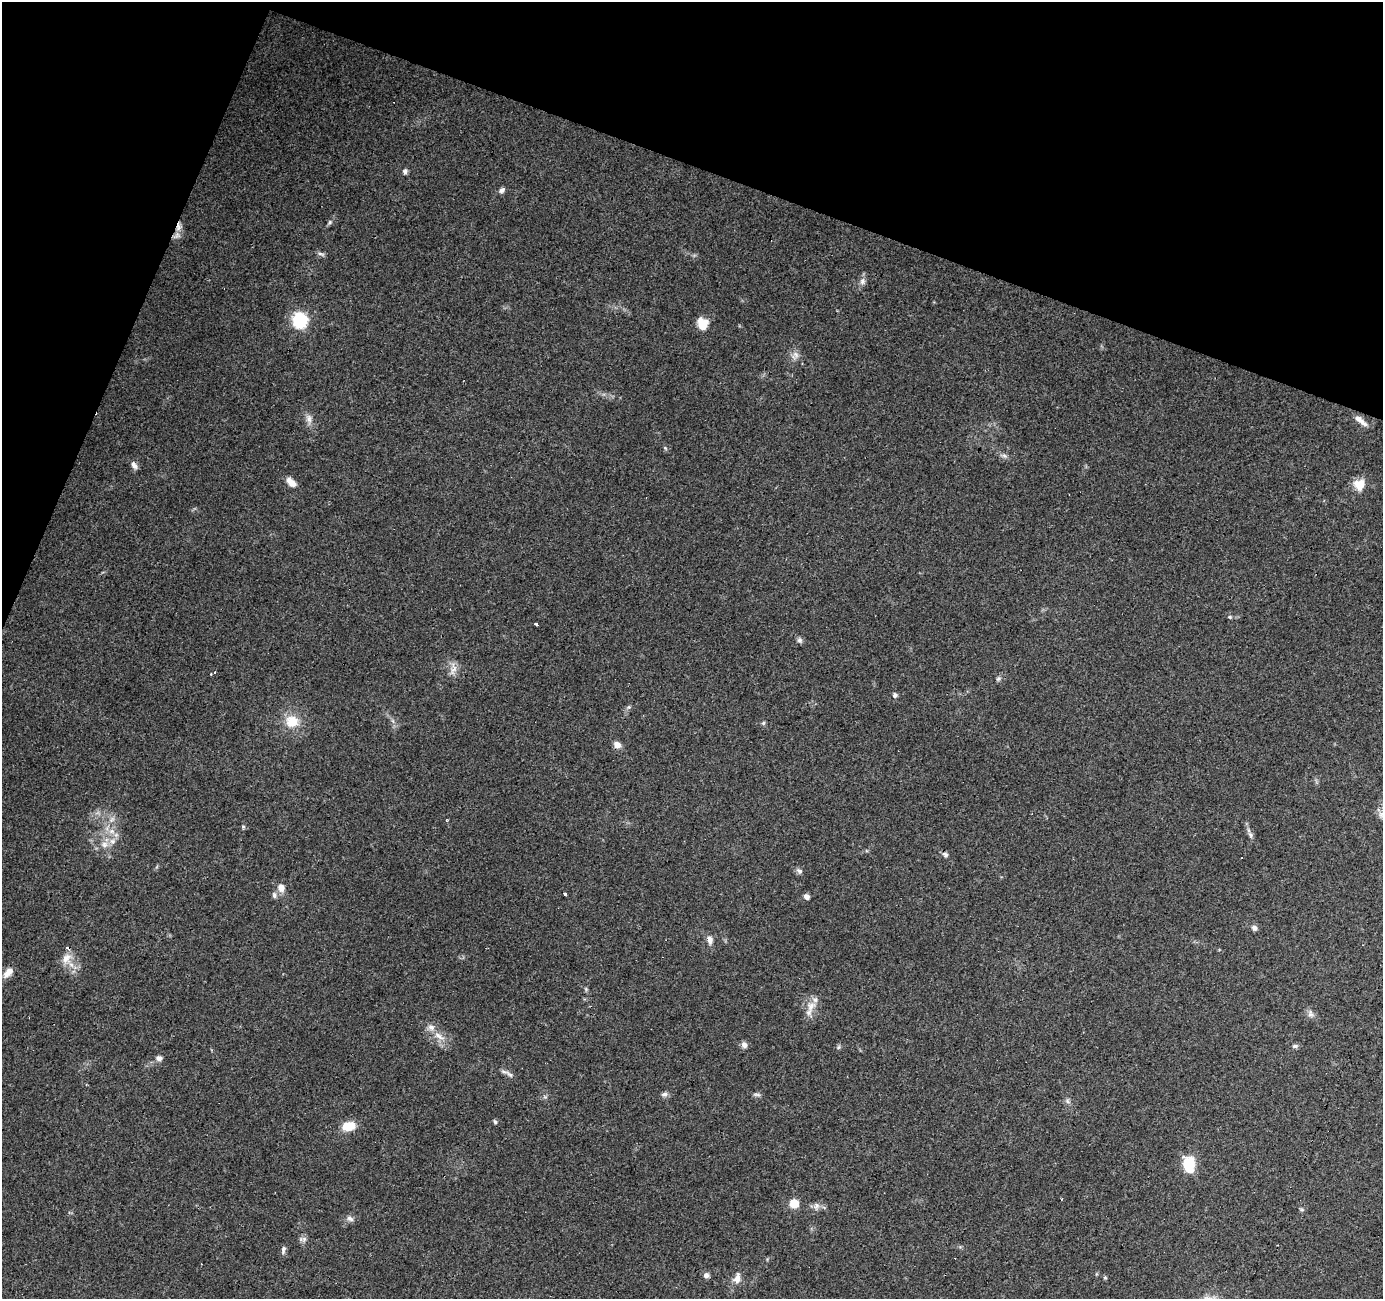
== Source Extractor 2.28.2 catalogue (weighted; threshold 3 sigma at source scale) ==
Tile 2 of 4 x 4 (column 2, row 1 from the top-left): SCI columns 1388-2768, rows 4163-5459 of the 5531 x 5667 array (HDU 1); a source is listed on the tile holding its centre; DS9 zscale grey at full resolution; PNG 1385 x 1301 px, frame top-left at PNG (2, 2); no overlay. Shown black and unused: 18% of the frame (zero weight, under 3 of 4 exposures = <1% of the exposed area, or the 3 px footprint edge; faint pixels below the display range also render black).
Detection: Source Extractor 2.28.2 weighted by HDU 2 'WHT'; one run over the whole footprint, this tile lists its part. Background 0.109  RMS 0.006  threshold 0.0272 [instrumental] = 3 sigma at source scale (4.5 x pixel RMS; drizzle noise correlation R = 1.50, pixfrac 1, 0.0396/0.0396 arcsec/px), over >= 5 px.
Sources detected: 75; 5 cosmic-ray / hot-pixel residue — not listed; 2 inside a brighter listed object's ellipse — not listed separately; the other 68 listed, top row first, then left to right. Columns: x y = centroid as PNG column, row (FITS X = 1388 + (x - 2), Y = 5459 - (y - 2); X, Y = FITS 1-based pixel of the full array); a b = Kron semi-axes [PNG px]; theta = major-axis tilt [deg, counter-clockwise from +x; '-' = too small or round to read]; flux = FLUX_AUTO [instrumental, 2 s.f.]
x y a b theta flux
405 171 7 5 75 1.5
502 190 8 6 40 1.9
330 222 6 5 - 1
179 226 15 8 83 4.8
321 254 11 4 -16 1.4
862 281 10 7 73 2.7
300 320 7 7 - 120
702 324 12 11 - 9.8
795 355 12 8 -81 3.4
309 419 13 7 -89 3.4
1361 421 19 6 -41 4.5
1004 456 8 5 -21 1.7
134 465 11 6 -52 2.6
291 482 14 8 -43 4.9
1360 485 13 12 - 8.7
1230 617 6 5 - 0.97
536 624 3 3 - 2.2
800 640 8 6 -36 1.7
453 668 15 10 -87 4.9
211 674 2 2 - 0.59
998 679 7 6 - 1.3
895 695 6 6 - 1.6
629 707 6 4 17 0.99
292 721 19 17 -6 13
763 723 5 5 - 0.96
617 745 7 7 - 4.2
1381 814 9 6 60 2.5
112 819 10 6 41 2.8
243 826 5 4 - 0.88
112 831 9 7 0 3.4
1250 835 11 6 -61 2
104 844 9 8 - 3.9
945 854 8 6 -32 1.6
1242 858 2 2 - 0.53
799 871 9 6 -40 1.8
281 887 9 7 -78 5.1
565 894 3 3 - 9.2
274 895 8 6 -65 1.7
807 896 5 5 - 3.3
1254 928 8 6 -37 2.1
710 940 12 7 -80 3.1
66 958 16 12 60 7.3
8 973 16 8 45 5.2
586 989 6 4 -48 0.84
811 1006 16 11 45 6.9
1310 1014 11 7 -81 2.5
438 1035 12 8 -28 4.7
744 1045 8 7 - 2.9
1295 1046 9 5 6 1.4
838 1047 7 5 60 1
159 1058 8 6 -1 2.3
510 1075 13 5 -42 2.2
664 1094 9 6 19 2
757 1094 12 4 -3 1.4
545 1097 6 4 -19 0.88
1067 1101 8 6 -38 1.6
495 1122 6 4 -74 1.1
349 1126 14 9 14 11
1189 1164 13 10 -82 23
794 1203 6 6 - 15
816 1206 9 8 - 2.6
1301 1209 6 4 -18 0.79
350 1219 10 6 -26 2.3
304 1239 9 8 - 2.2
283 1250 11 5 78 1.9
706 1275 7 6 - 2.5
737 1278 13 9 75 4.7
1105 1278 5 3 - 0.75
Overlapping masked pixels (flux is a lower limit): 1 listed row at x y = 179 226